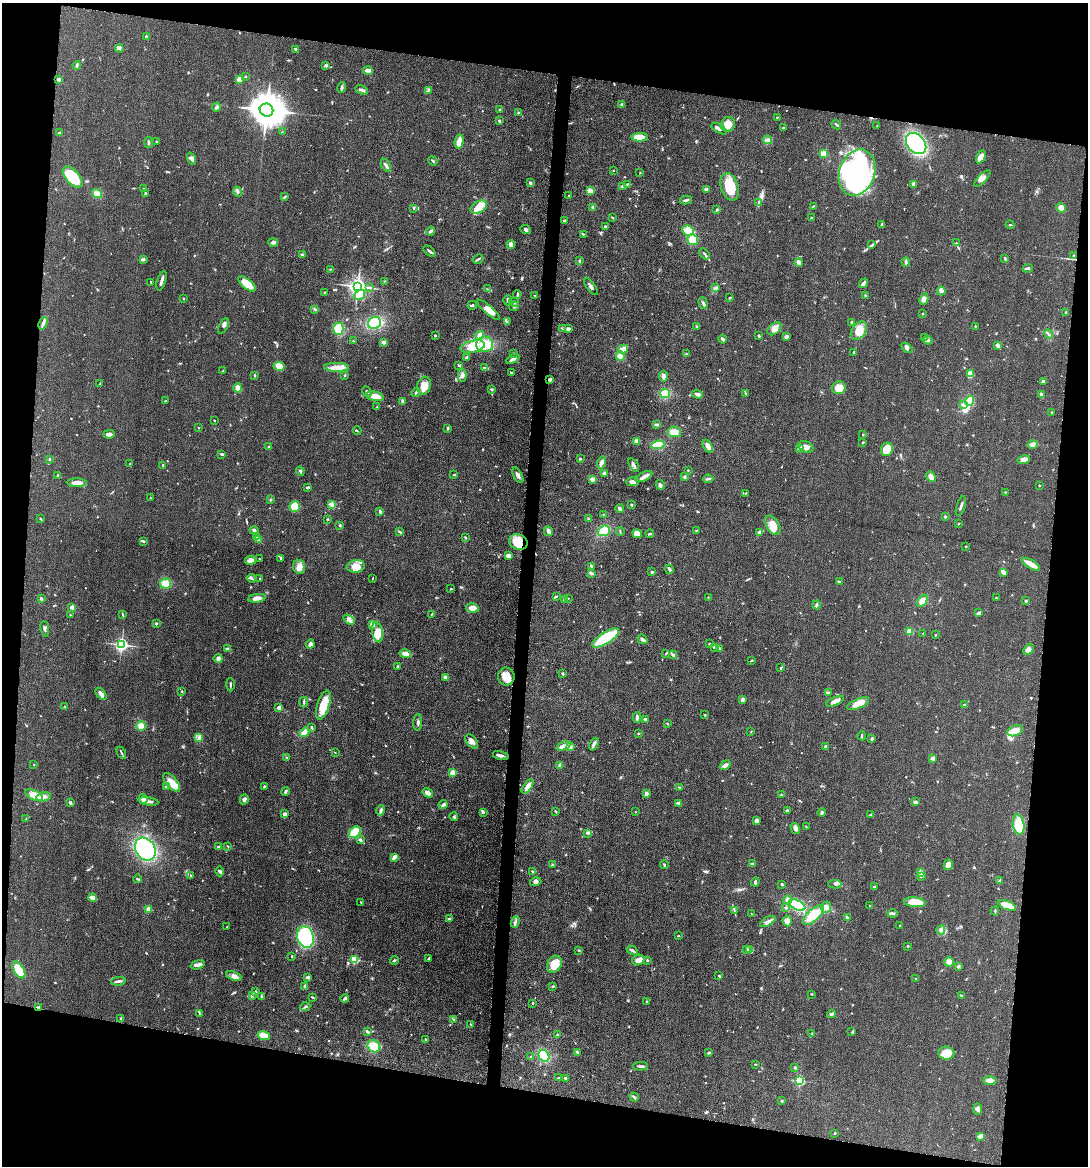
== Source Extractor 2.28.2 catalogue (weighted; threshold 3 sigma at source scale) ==
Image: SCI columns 229-4572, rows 4-4656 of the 4680 x 4657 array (HDU 1 of 3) = the unmasked area's bounding box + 8 px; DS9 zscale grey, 4 x 4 block average (1 PNG px = mean of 4 x 4 image px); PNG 1090 x 1168 px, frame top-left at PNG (2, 3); each listed source drawn as its Kron ellipse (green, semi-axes under 4 px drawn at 4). Shown black and unused: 19% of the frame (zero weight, under 3 of 5 exposures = <1% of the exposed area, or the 3 px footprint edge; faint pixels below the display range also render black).
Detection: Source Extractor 2.28.2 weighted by HDU 2 'WHT'. Background 0.0608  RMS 0.0057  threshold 0.0255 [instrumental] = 3 sigma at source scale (4.5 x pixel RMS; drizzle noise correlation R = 1.50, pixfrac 1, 0.05/0.05 arcsec/px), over >= 5 px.
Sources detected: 769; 1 too faint to see at this stretch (4 x 4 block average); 3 inside a brighter object's white glare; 1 cosmic-ray / hot-pixel residue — neither listed nor drawn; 14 coinciding with a brighter row at this scale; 34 inside a brighter listed object's ellipse — not listed separately; of the other 716, all 500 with FLUX_AUTO >= 1.77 (the completeness limit of this list) listed and drawn (216 fainter detections not listed), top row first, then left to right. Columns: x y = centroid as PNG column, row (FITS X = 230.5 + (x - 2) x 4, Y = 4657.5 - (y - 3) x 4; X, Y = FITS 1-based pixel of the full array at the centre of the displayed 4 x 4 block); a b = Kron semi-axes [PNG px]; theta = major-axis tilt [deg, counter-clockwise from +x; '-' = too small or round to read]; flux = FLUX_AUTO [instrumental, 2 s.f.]
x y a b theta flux
146 36 3 2 - 3.4
119 48 4 3 - 5.8
296 49 3 2 - 6.4
77 65 4 2 - 4.7
326 65 3 3 - 8.6
368 71 5 3 - 13
245 76 2 2 - 2.7
58 79 3 2 - 8.2
239 79 4 3 - 23
341 87 5 2 - 6.6
362 90 6 2 -24 8.1
428 90 4 2 - 2.1
622 104 3 3 - 4.2
216 107 5 3 - 7.1
500 109 2 2 - 2.2
267 110 7 6 - 7700
518 113 2 2 - 3.6
777 118 3 2 - 3
499 121 3 2 - 3.7
728 124 8 7 - 38
836 124 5 2 - 4.7
877 126 2 2 - 2.2
783 128 3 2 - 3.2
719 129 9 2 -31 8.6
59 132 3 2 - 2.4
282 132 2 2 - 1.8
640 137 8 4 1 47
768 140 4 3 - 7
459 141 7 3 79 40
149 142 5 2 - 5.9
156 142 2 2 - 3
916 144 12 8 -49 420
823 154 4 3 - 42
981 157 7 4 63 26
191 158 6 3 -71 9.2
433 161 5 2 - 4
386 165 7 2 -61 9.1
613 170 2 2 - 1.9
640 172 2 2 - 1.8
857 173 24 17 70 620
72 177 13 6 -49 120
982 178 10 4 45 17
530 183 2 2 - 7.9
627 184 3 2 - 3.3
914 184 4 3 - 11
622 186 3 2 - 2.5
730 187 14 8 -71 92
144 189 3 3 - 4.3
706 189 4 3 - 6.2
590 191 4 3 - 33
238 192 5 2 - 4
97 194 5 4 - 27
146 194 4 2 - 7
569 196 2 2 - 1.8
285 197 3 2 - 3.4
686 200 6 2 12 6.3
759 203 3 2 - 2.4
813 206 3 2 - 2.4
479 207 9 6 28 29
593 207 4 3 - 6.1
413 208 2 2 - 3
1061 208 5 4 - 28
717 210 3 2 - 2.7
612 217 2 2 - 2
811 218 2 2 - 2.8
564 221 3 2 - 5.1
881 224 3 2 - 4.1
1010 225 4 2 - 2.7
605 226 4 2 - 3.4
526 230 5 3 - 7.1
431 231 4 2 - 7
688 231 6 5 - 44
583 234 3 2 - 2.2
693 240 5 5 - 54
273 242 5 3 - 8.8
956 243 3 2 - 2.4
511 245 4 3 - 19
871 245 3 2 - 2.1
429 251 7 2 -41 7.2
704 254 6 2 -44 6.6
302 255 4 2 - 3.9
1073 256 2 2 - 2
1005 258 3 2 - 4.4
143 259 4 3 - 5.1
478 259 5 2 - 5.9
579 261 3 2 - 5.7
799 262 4 3 - 15
906 262 4 3 - 5.3
1028 268 5 2 - 7.1
330 269 3 2 - 2.5
161 281 10 2 72 16
384 281 3 2 - 2.1
151 282 2 2 - 3
864 283 5 3 - 8.3
247 284 11 5 -39 61
358 286 3 3 - 1400
591 286 10 2 -55 9.1
370 288 3 2 - 2.2
715 288 4 3 - 5.6
487 289 2 2 - 1.9
941 291 4 3 - 6.9
324 292 3 2 - 2.7
517 294 4 2 - 5.4
360 295 6 4 34 15
865 295 2 2 - 3.5
534 296 2 2 - 2
184 298 2 2 - 2.1
730 298 3 2 - 2.7
924 299 6 4 62 12
508 300 5 2 - 5.9
514 302 5 2 - 4.8
703 303 6 3 -73 7.7
472 305 4 2 - 5
514 306 5 2 - 6.8
315 309 3 2 - 4
488 310 15 4 -41 27
1066 312 3 2 - 3.1
923 313 2 2 - 3.7
507 322 3 2 - 3.1
852 322 3 3 - 6.9
43 323 6 3 67 11
374 323 6 6 - 100
223 326 8 3 65 11
696 326 3 2 - 3.1
975 326 2 2 - 2.3
338 329 6 5 - 58
563 329 3 2 - 5.3
568 329 3 2 - 10
774 329 8 5 43 27
859 331 10 7 54 41
1049 334 5 2 - 4
435 335 2 2 - 3.6
480 335 4 4 - 19
759 336 3 2 - 4.7
786 337 4 3 - 8
925 338 3 2 - 6.3
723 339 4 2 - 9.3
928 340 4 3 - 6.8
353 341 2 2 - 2.1
384 342 3 3 - 8.5
485 344 8 8 - 63
998 346 4 3 - 7.1
472 347 12 6 12 39
907 348 6 3 -37 7.8
623 349 5 3 - 24
854 352 3 2 - 4.7
514 353 2 2 - 2.3
687 354 3 2 - 3.2
620 356 4 4 - 25
466 357 4 2 - 3.9
513 359 7 3 29 11
459 365 3 2 - 2.6
279 366 5 4 - 36
336 367 12 4 -1 39
485 367 3 2 - 3
223 371 3 2 - 1.8
511 373 3 2 - 3.9
970 374 4 3 - 26
255 375 3 2 - 2.5
345 375 2 2 - 3
462 375 6 2 89 8.1
663 376 5 2 - 14
550 379 2 2 - 12
1043 381 3 2 - 7.7
100 384 3 2 - 3.1
424 386 9 7 75 34
238 388 4 3 - 21
839 388 7 6 - 31
491 389 3 3 - 3.8
367 392 6 2 -62 4.7
416 392 5 2 - 5.2
746 393 2 2 - 3.2
665 394 5 4 - 57
697 394 5 3 - 11
1041 394 3 3 - 8.2
375 396 9 4 -12 42
165 401 3 2 - 2.7
402 401 4 2 - 6.5
969 401 5 4 - 63
963 405 3 3 - 9.6
377 406 3 2 - 1.8
1052 412 2 2 - 2.2
214 420 3 2 - 1.9
657 424 3 2 - 6.3
199 428 2 2 - 1.8
448 429 3 2 - 3.4
357 431 4 2 - 2.9
674 432 6 5 - 29
109 434 6 3 2 19
863 435 2 2 - 1.8
637 441 3 3 - 19
863 442 3 2 - 2
1033 444 5 4 - 12
658 445 6 4 7 46
708 446 7 3 -59 18
269 447 3 2 - 3.2
806 447 8 5 -26 21
799 448 3 2 - 4.7
887 449 7 5 69 68
222 454 3 2 - 5.9
49 459 3 2 - 4
580 459 2 2 - 3.9
1024 460 6 3 14 19
601 463 6 3 74 14
130 464 3 2 - 1.8
163 465 3 2 - 2.5
634 465 7 3 -57 10
688 470 3 2 - 2.4
300 471 4 2 - 3.8
604 473 3 3 - 7.9
454 474 3 2 - 2.5
58 475 2 2 - 7.7
518 475 8 3 -62 9.9
931 476 5 4 - 20
644 477 9 3 27 14
684 477 3 2 - 4.8
592 479 3 3 - 13
708 479 5 2 - 5.6
632 482 6 4 -1 15
77 483 10 3 -2 25
660 485 5 3 - 7.3
1039 485 2 2 - 2.1
307 487 3 2 - 6.6
1005 492 2 2 - 2.5
746 493 2 2 - 2.1
150 498 2 2 - 1.9
270 500 3 2 - 4.1
332 505 4 2 - 6.2
631 505 2 2 - 5
295 506 5 5 - 58
961 506 10 2 72 8.3
620 509 4 3 - 12
380 512 3 2 - 7.5
603 514 2 2 - 2
945 517 2 2 - 8.7
40 519 3 2 - 2.7
327 519 2 2 - 6.5
588 519 3 2 - 3.1
958 524 3 2 - 2.3
340 525 3 2 - 2.9
773 525 11 6 -60 34
254 530 4 3 - 5.6
696 530 4 2 - 2.5
548 531 5 2 - 17
604 531 6 5 - 54
399 532 3 2 - 3.3
620 532 4 2 - 2.5
760 532 4 3 - 16
637 534 5 4 - 32
650 534 4 2 - 4.6
257 536 3 2 - 3.8
465 537 3 2 - 3.3
259 539 3 2 - 5.7
144 541 3 2 - 2.8
518 542 9 7 -24 57
966 546 2 2 - 6.5
509 555 4 2 - 19
281 558 3 2 - 5.8
259 559 3 2 - 2.1
250 560 5 4 - 19
1031 564 10 3 -31 36
356 566 9 6 8 40
591 566 4 2 - 6.1
299 567 7 6 - 23
669 569 4 2 - 11
652 572 2 2 - 11
1004 572 4 3 - 12
591 573 4 3 - 5.4
251 578 5 2 - 5.1
260 578 2 2 - 3.4
372 579 3 2 - 2.5
839 582 2 2 - 10
165 583 5 5 - 28
451 589 2 2 - 3
556 597 4 2 - 4
708 597 2 2 - 2.1
41 598 3 2 - 5.8
257 598 8 4 9 17
568 598 2 2 - 2.2
996 598 2 2 - 2.2
564 600 2 2 - 4.6
922 601 7 4 56 23
1026 601 2 2 - 3.8
816 605 4 2 - 6.9
72 607 3 2 - 1.9
472 608 6 4 -8 22
978 613 2 2 - 2.2
122 614 2 2 - 2
432 614 2 2 - 2.3
70 615 2 2 - 2.2
349 619 6 3 -33 10
156 624 2 2 - 5.7
372 624 4 3 - 21
45 629 8 2 -81 7.4
910 631 2 2 - 120
378 632 10 5 -81 30
923 633 2 2 - 1.9
935 635 2 2 - 3.4
606 638 15 6 32 160
643 639 5 2 - 13
310 644 5 3 - 13
710 644 3 2 - 4.2
121 645 3 3 - 470
714 647 2 2 - 7.7
719 648 4 2 - 4.2
227 649 4 2 - 5.3
1028 649 6 4 48 13
666 653 3 2 - 2.6
405 654 6 3 -14 28
673 655 4 2 - 5.8
218 658 4 4 - 8.7
751 660 3 2 - 4.4
398 666 3 2 - 2.9
781 668 2 2 - 3.3
563 674 3 2 - 3.9
506 677 9 8 - 41
446 678 3 2 - 19
230 685 6 2 -88 4.5
182 691 2 2 - 2.6
828 692 4 2 - 2.7
101 694 7 3 -52 18
742 700 3 3 - 12
835 701 9 3 24 25
304 702 5 2 - 4.8
858 704 11 5 23 42
323 705 15 6 71 56
964 705 2 2 - 7.8
65 707 2 2 - 5.7
279 708 3 3 - 17
705 715 3 2 - 1.9
637 717 5 2 - 9.9
645 719 2 2 - 9.8
418 722 8 2 90 6.8
667 723 3 2 - 3.1
141 726 5 4 - 26
311 727 3 2 - 3.8
1015 731 8 5 24 38
305 732 5 3 - 37
751 732 3 2 - 1.8
638 733 3 2 - 3.2
862 736 4 2 - 4
199 738 4 2 - 5.1
872 739 3 2 - 6.6
472 741 8 5 -51 17
594 744 7 3 66 10
564 746 7 4 23 14
570 746 3 3 - 11
826 746 3 2 - 5.7
121 753 6 2 -64 4.3
335 753 2 2 - 1.8
501 755 8 2 -15 11
286 757 2 2 - 2.5
933 758 2 2 - 33
34 765 2 2 - 1.9
560 765 2 2 - 22
725 765 6 3 37 13
452 772 2 2 - 67
172 782 11 5 -49 40
167 786 3 2 - 2
264 787 3 2 - 5.5
528 787 8 4 53 19
680 787 3 2 - 4.3
285 791 4 2 - 7.1
428 793 5 3 - 18
646 794 4 3 - 12
34 795 9 5 -24 41
781 795 2 2 - 1.9
43 797 7 4 12 17
143 799 5 4 - 18
244 799 5 3 - 9.1
149 801 10 2 -9 17
915 802 3 2 - 11
70 803 4 2 - 5.1
679 803 2 2 - 15
443 805 4 2 - 6
380 810 5 3 - 8.9
555 811 4 2 - 2.3
787 811 3 3 - 3.7
484 812 3 2 - 2.6
635 812 2 2 - 2
822 812 4 3 - 5.9
284 814 4 3 - 8.1
871 815 3 2 - 3.8
454 817 4 2 - 4.7
26 819 3 2 - 2.3
756 821 4 3 - 10
1019 825 10 5 -79 68
806 827 4 2 - 1.8
795 828 6 3 -58 15
355 832 7 5 45 81
588 833 3 2 - 4.1
360 840 3 2 - 7.2
228 846 2 2 - 1.9
218 847 3 2 - 3
145 849 12 9 -58 480
394 858 4 3 - 7.8
752 864 3 2 - 5.2
552 865 3 2 - 2.4
664 865 4 2 - 3.5
948 865 5 4 - 25
220 871 5 3 - 6.4
533 871 4 2 - 4
921 872 2 2 - 2.2
190 875 3 2 - 2.7
921 877 3 2 - 2.4
138 879 4 2 - 4
999 880 3 2 - 2.7
536 882 6 3 17 7.7
755 882 4 2 - 6.8
782 884 3 3 - 4.3
835 884 6 3 1 6.9
874 887 2 2 - 5.3
93 898 4 2 - 26
788 900 4 3 - 19
361 902 4 2 - 2.5
915 902 11 5 -5 70
797 905 8 5 -25 130
1007 905 9 3 -20 76
870 906 2 2 - 2
826 907 6 5 - 14
786 908 2 2 - 11
148 909 2 2 - 51
734 910 2 2 - 1.8
995 911 4 2 - 3.9
892 913 5 2 - 5.2
751 914 2 2 - 2
813 915 13 6 43 84
847 917 4 2 - 4.2
450 919 3 2 - 3.9
768 921 8 3 29 11
787 921 5 4 - 17
515 922 6 3 64 7.4
900 926 2 2 - 4.1
227 927 2 2 - 2.6
941 930 4 4 - 8.5
679 936 2 2 - 2.8
305 937 11 8 -71 580
908 946 2 2 - 2.2
747 949 3 2 - 2.2
579 950 2 2 - 2.5
632 950 6 2 -31 7.4
749 950 3 2 - 6.4
292 956 3 2 - 2.5
428 959 3 2 - 3.4
354 960 2 2 - 160
394 960 4 2 - 4.2
638 960 6 5 - 14
647 960 2 2 - 5.1
949 962 5 4 - 18
554 964 9 7 58 62
198 965 7 3 16 11
958 966 2 2 - 20
19 970 9 5 -58 91
234 976 8 4 -19 13
719 976 4 2 - 4.1
307 977 4 2 - 4.5
916 979 2 2 - 2.6
118 981 7 2 7 9.2
305 986 3 3 - 8.9
553 986 3 2 - 3.3
255 991 3 2 - 1.9
811 994 2 2 - 2.5
252 995 3 2 - 3.4
261 996 2 2 - 1.8
961 996 3 2 - 3.5
312 997 3 2 - 3.8
345 998 4 2 - 8.8
647 1002 3 2 - 4
532 1003 3 2 - 2.5
39 1007 3 2 - 5.5
305 1007 5 2 - 4.6
199 1014 3 2 - 2.7
831 1014 4 2 - 9.4
121 1019 4 2 - 3.5
454 1020 3 2 - 3
471 1024 2 2 - 2.4
367 1031 4 2 - 5.7
852 1032 4 2 - 3.3
557 1034 3 2 - 2.5
812 1034 3 2 - 4
264 1036 6 4 -15 44
426 1039 3 2 - 2.8
374 1046 6 5 - 57
577 1052 4 2 - 6.1
709 1053 3 3 - 4.2
946 1053 8 6 -6 45
531 1056 3 2 - 2.8
544 1056 6 5 - 85
756 1064 3 2 - 2.3
640 1066 7 2 -2 9.4
795 1067 3 2 - 3.4
558 1078 3 2 - 2.4
566 1078 3 2 - 5.3
990 1080 7 3 -1 14
800 1081 2 2 - 300
634 1097 5 3 - 5.1
782 1101 2 2 - 8.2
978 1109 6 4 -86 10
835 1133 3 2 - 3.4
980 1136 4 3 - 16
Overlapping masked pixels (flux is a lower limit): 2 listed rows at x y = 550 379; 39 1007
Diffuse or blended objects may show on this block-average render without a row.